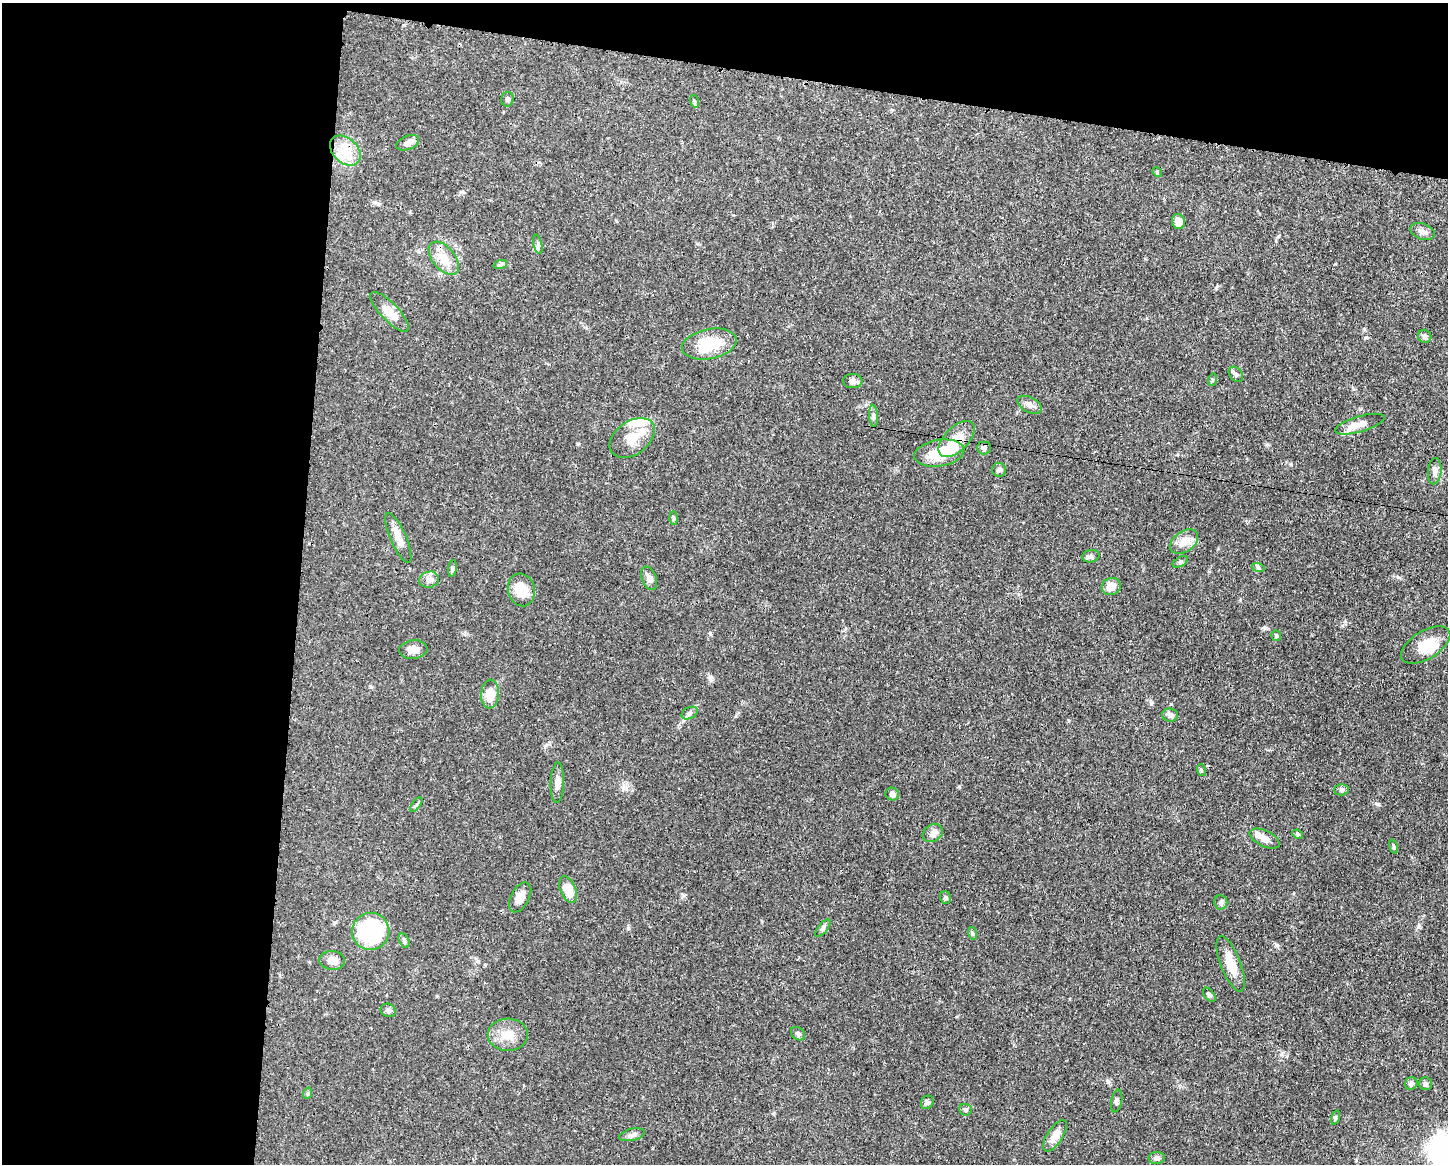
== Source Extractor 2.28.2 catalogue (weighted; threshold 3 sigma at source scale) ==
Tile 1 of 3 x 4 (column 1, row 1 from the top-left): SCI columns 112-1557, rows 3491-4652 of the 4670 x 4659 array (HDU 1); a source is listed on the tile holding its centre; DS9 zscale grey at full resolution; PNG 1450 x 1166 px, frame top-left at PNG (2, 3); each listed source drawn as its Kron ellipse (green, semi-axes under 4 px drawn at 4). Shown black and unused: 27% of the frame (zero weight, under 3 of 4 exposures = <1% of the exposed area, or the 3 px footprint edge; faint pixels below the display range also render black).
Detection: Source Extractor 2.28.2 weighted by HDU 2 'WHT'; one run over the whole footprint, this tile lists its part. Background 0.0571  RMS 0.0033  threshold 0.0149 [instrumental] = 3 sigma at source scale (4.5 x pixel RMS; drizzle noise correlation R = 1.50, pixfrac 1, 0.05/0.05 arcsec/px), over >= 5 px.
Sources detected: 79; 2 inside a brighter object's white glare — neither listed nor drawn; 2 inside a brighter listed object's ellipse — not listed separately; the other 75 listed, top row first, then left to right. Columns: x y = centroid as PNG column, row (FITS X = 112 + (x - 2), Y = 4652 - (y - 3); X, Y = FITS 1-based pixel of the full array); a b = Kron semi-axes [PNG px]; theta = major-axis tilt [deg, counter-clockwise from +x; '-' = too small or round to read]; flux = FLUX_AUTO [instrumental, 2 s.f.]
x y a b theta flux
507 99 7 6 - 0.74
694 101 6 4 -72 0.43
408 143 12 7 22 1.8
345 151 17 12 -44 5.5
1157 172 5 4 - 0.39
1178 221 8 6 -80 2.7
1422 232 13 7 -20 1.4
538 244 9 4 -78 0.74
444 258 19 11 -50 4.6
500 265 7 4 19 0.61
390 312 26 9 -46 4
1425 336 7 6 - 0.82
709 344 27 15 11 12
1236 374 8 6 -50 0.86
1212 380 6 4 72 0.49
853 381 9 7 -2 1.5
1030 405 13 7 -28 1.6
873 416 11 4 -86 0.82
1360 424 25 8 16 3.9
632 438 25 16 36 6.4
957 439 22 12 45 6
984 448 7 6 - 0.79
939 453 25 13 9 11
999 470 7 7 - 0.74
1435 471 13 6 85 1.5
674 518 6 4 -88 0.49
398 538 27 8 -67 3.1
1184 542 16 10 37 3.2
1091 556 8 6 13 0.97
1180 562 8 4 27 0.62
1258 567 6 4 -19 0.51
452 568 8 4 82 0.56
649 578 12 7 -69 1.6
429 580 10 8 13 1.7
1111 586 9 8 - 2.9
521 590 16 13 -76 6.3
1276 636 5 4 - 0.47
1426 645 27 14 32 6.8
413 649 14 9 5 2.7
490 694 14 9 86 5
690 713 8 5 27 0.87
1170 715 8 6 -4 0.9
1201 770 6 3 -71 0.39
557 782 20 6 88 2
1342 790 7 5 2 0.76
892 794 7 6 - 1.4
416 805 8 3 55 0.54
933 833 11 8 33 1.6
1298 834 5 4 - 0.49
1265 839 16 8 -25 2.6
1393 846 7 3 -71 0.42
568 889 14 7 -66 5.6
520 897 16 9 61 2.6
945 898 6 5 - 0.55
1221 902 7 6 - 0.85
823 928 11 4 51 0.85
371 931 19 18 - 29
972 933 6 4 -72 0.5
404 940 7 5 -64 0.65
332 960 13 9 -6 2.4
1231 964 29 10 -69 5.6
1209 995 8 5 -53 0.68
388 1010 8 6 -25 0.84
798 1034 8 6 -38 0.81
508 1035 20 16 2 5.3
1411 1083 6 6 - 0.94
1425 1084 6 6 - 0.75
308 1093 6 4 72 0.43
1117 1101 11 5 79 0.88
927 1102 7 6 - 0.73
965 1110 6 5 - 0.57
1335 1117 7 3 71 0.4
632 1135 13 6 13 1.2
1055 1136 18 7 57 3.3
1157 1158 8 6 8 0.88
Overlapping masked pixels (flux is a lower limit): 1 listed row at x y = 957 439
Unlisted compact peaks at least as high as the median listed source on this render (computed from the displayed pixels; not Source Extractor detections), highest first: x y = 1398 577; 710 678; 959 786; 628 928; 1291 464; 1277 945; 1265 628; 1379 804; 1418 927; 1364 329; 1216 288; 1151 703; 371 687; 1345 621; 684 895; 710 633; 1171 704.